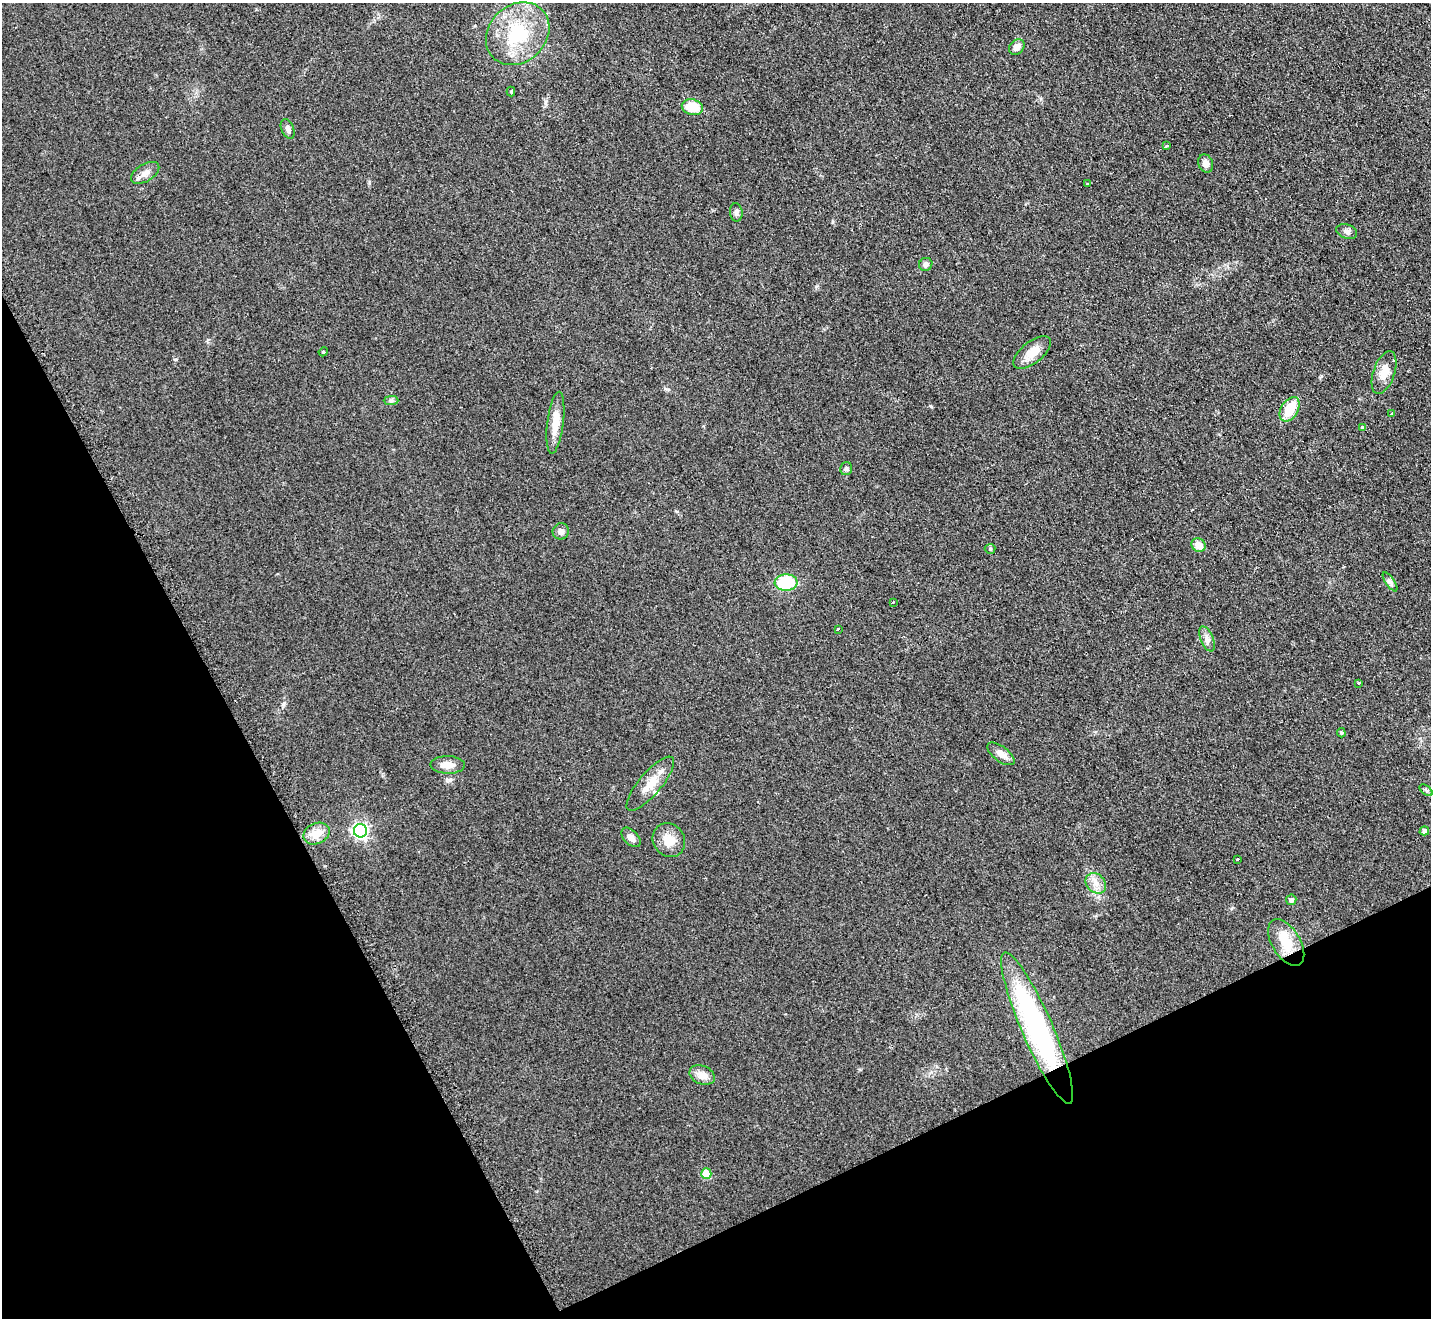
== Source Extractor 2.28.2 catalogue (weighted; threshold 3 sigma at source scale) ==
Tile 14 of 4 x 4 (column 2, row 4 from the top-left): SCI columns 1437-2865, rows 156-1471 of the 5742 x 5716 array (HDU 1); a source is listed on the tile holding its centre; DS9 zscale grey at full resolution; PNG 1433 x 1320 px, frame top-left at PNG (2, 3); each listed source drawn as its Kron ellipse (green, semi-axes under 4 px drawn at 4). Shown black and unused: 26% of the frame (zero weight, under 2 of 3 exposures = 2% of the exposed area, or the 3 px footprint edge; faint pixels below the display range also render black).
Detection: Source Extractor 2.28.2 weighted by HDU 2 'WHT'; one run over the whole footprint, this tile lists its part. Background 0.104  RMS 0.011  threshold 0.051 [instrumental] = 3 sigma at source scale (4.5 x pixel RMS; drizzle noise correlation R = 1.50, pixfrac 1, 0.05/0.05 arcsec/px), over >= 5 px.
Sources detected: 52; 1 inside a brighter object's white glare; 2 cosmic-ray / hot-pixel residue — neither listed nor drawn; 2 inside a brighter listed object's ellipse — not listed separately; the other 47 listed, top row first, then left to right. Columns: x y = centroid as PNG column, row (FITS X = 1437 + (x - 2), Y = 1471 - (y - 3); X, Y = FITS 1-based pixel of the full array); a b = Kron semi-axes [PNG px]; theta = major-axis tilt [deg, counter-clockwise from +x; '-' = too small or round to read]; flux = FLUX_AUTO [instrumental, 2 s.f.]
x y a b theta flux
518 34 34 28 43 77
1017 47 8 6 45 7.6
511 91 5 4 - 1.3
692 107 10 7 -13 26
288 129 10 6 -69 3.6
1167 146 3 3 - 3.3
1206 164 9 7 -72 6.7
145 173 16 8 31 7.9
1087 184 3 3 - 2.8
736 212 9 6 -82 3.7
1347 231 10 7 -19 4.2
926 264 7 6 - 4.7
323 352 5 3 - 1.1
1032 352 22 10 38 16
1384 373 22 10 71 15
391 400 7 4 1 2.2
1290 409 13 8 58 29
1391 413 3 3 - 1.6
555 423 31 8 83 18
1362 427 3 3 - 5.8
846 469 6 5 - 2.4
561 531 8 8 - 5.6
1198 545 7 6 - 13
990 549 5 5 - 1.4
786 582 11 8 5 57
1390 582 11 4 -56 3.4
893 602 3 2 - 1.7
838 629 3 3 - 28
1207 639 13 6 -66 5.5
1359 683 3 3 - 2.9
1341 733 5 4 - 1.6
1001 754 16 7 -37 8.8
448 765 17 9 -1 12
650 784 34 11 50 20
1426 790 7 4 -37 2
360 831 7 6 - 300
1424 831 5 4 - 4.7
316 834 13 10 26 14
631 837 11 7 -45 5.7
669 840 17 15 -56 17
1238 859 3 3 - 6.9
1096 883 11 9 -46 9.1
1291 900 5 5 - 3.3
1286 943 26 14 -59 30
1037 1028 82 15 -66 250
702 1075 13 9 -23 11
706 1174 5 5 - 43
Overlapping masked pixels (flux is a lower limit): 1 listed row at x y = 1037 1028
Unlisted compact peaks at least as high as the median listed source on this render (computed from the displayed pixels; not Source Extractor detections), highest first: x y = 931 406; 546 101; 283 704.